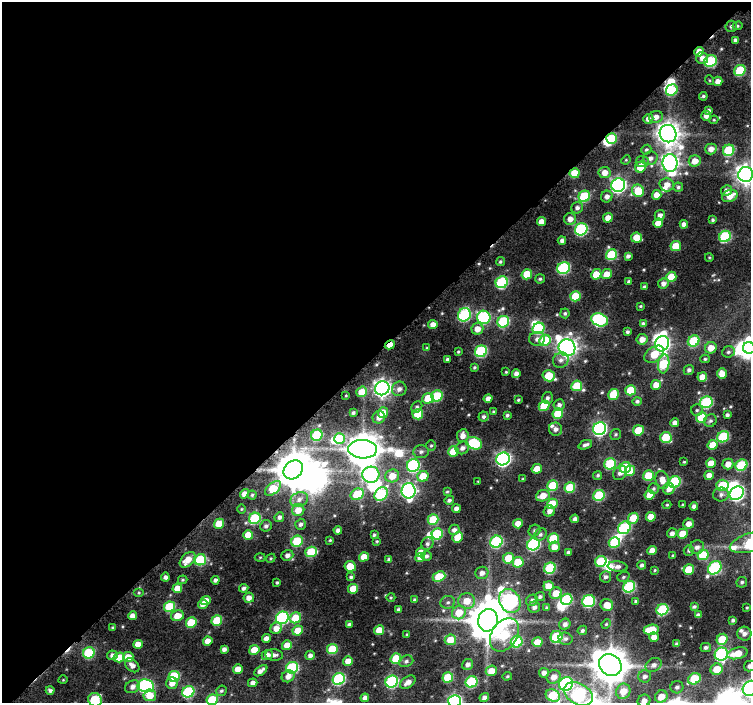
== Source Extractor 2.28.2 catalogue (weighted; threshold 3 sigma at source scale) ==
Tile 1 of 2 x 2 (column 1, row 1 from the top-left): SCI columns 17-765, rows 767-1467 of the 1531 x 1530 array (HDU 1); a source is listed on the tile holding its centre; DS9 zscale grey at full resolution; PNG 753 x 705 px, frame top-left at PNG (2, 2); each listed source drawn as its Kron ellipse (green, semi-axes under 4 px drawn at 4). Shown black and unused: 50% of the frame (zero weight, under 8 of 15 exposures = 4% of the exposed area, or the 3 px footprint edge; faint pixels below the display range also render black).
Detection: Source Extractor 2.28.2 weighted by HDU 2 'WHT'; one run over the whole footprint, this tile lists its part. Background 0.176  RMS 0.023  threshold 0.0926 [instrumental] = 3 sigma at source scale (4.09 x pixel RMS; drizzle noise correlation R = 1.36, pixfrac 0.8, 0.0396/0.0396 arcsec/px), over >= 5 px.
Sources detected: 412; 18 inside a brighter object's white glare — neither listed nor drawn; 3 inside a brighter listed object's ellipse — not listed separately; the other 391 listed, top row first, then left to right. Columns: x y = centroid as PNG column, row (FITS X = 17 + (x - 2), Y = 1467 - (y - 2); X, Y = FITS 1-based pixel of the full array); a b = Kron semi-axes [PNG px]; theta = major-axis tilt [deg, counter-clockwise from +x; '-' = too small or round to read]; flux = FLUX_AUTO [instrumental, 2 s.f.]
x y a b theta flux
731 26 6 5 - 5
738 26 5 4 - 2.7
736 40 4 4 - 7.3
699 52 5 4 - 22
702 58 6 5 - 12
710 61 6 5 - 160
740 70 6 5 - 100
709 80 5 3 - 1.8
718 81 5 4 - 13
672 90 6 5 - 98
703 96 4 4 - 3.8
709 110 4 4 - 5
706 116 5 5 - 12
656 117 7 6 - 13
648 119 5 5 - 9.5
714 120 4 4 - 2
668 134 9 8 - 2000
612 138 5 5 - 80
711 149 6 5 - 14
646 150 5 4 - 3.5
729 150 6 5 - 120
650 158 7 6 - 9.4
626 160 5 4 - 2.1
642 161 6 5 - 7.5
695 161 6 5 - 21
670 163 9 7 89 920
640 167 5 5 - 36
575 173 5 5 - 49
605 173 6 5 - 18
746 174 7 7 - 1400
618 185 7 6 - 560
667 185 7 7 - 16
678 187 5 4 - 3.7
638 191 6 5 - 65
726 191 5 5 - 11
657 195 5 4 - 18
584 196 6 5 - 130
730 196 8 6 20 24
607 197 6 5 - 9
577 208 6 5 - 7.2
660 215 5 5 - 8.7
608 218 5 4 - 21
570 219 6 6 - 14
713 220 3 3 - 2.9
541 222 4 4 - 18
658 223 5 4 - 27
684 224 4 4 - 11
581 229 6 6 - 240
725 236 6 5 - 170
636 238 5 5 - 40
562 240 4 4 - 7
676 246 5 5 - 49
611 255 6 5 - 110
628 256 4 4 - 6.5
709 257 4 3 - 1.7
500 262 4 4 - 3.1
564 268 6 5 - 210
527 274 5 5 - 51
596 274 5 5 - 38
607 274 5 5 - 24
671 277 5 5 - 46
540 279 5 4 - 3.6
502 282 6 5 - 200
629 282 4 3 - 4
663 284 5 5 - 9.4
645 287 3 3 - 4.7
575 296 5 5 - 65
640 306 4 3 - 2.4
565 313 5 4 - 3.7
464 315 7 6 - 240
484 317 7 6 - 250
599 320 9 6 -20 270
503 322 6 5 - 160
643 324 4 4 - 5.4
433 325 4 4 - 15
539 328 6 5 - 120
477 329 6 5 - 19
627 332 4 3 - 4.5
537 339 8 7 - 8.9
642 339 5 5 - 16
545 340 6 5 - 95
694 341 6 5 - 94
662 344 8 6 63 560
390 345 5 3 - 21
427 348 4 3 - 1.8
567 348 8 8 - 1200
711 348 6 5 - 23
749 348 6 6 - 480
481 351 6 5 - 190
458 352 4 3 - 2.3
728 352 6 5 - 4.8
654 354 11 7 35 58
447 359 4 3 - 4.2
705 359 4 4 - 3.1
561 360 8 7 - 8.5
664 364 9 5 83 120
474 367 3 3 - 3
689 370 5 5 - 5.5
506 372 3 3 - 1.9
516 374 4 4 - 10
722 374 5 5 - 22
549 376 6 5 - 75
702 377 5 4 - 20
656 385 5 4 - 24
577 386 5 5 - 73
382 388 7 7 - 930
399 389 7 7 - 8.6
631 390 5 5 - 58
362 392 5 5 - 31
613 394 5 5 - 55
346 395 3 2 - 1.5
437 396 6 5 - 110
428 398 5 5 - 61
547 398 6 5 - 5.5
488 399 4 4 - 12
518 400 3 3 - 2.8
637 401 5 4 - 4.3
706 402 6 6 - 190
559 405 5 5 - 7.5
544 406 6 5 - 59
417 407 6 5 - 4.1
697 410 6 5 - 3.5
493 411 4 3 - 1.9
383 412 5 5 - 26
353 413 3 3 - 4
418 414 5 5 - 60
558 414 5 5 - 73
507 415 4 3 - 3.7
727 415 4 4 - 4.8
379 417 6 6 - 12
483 417 5 5 - 4.4
701 417 5 5 - 71
710 421 7 6 - 5.1
675 423 4 4 - 12
555 429 7 6 - 9.5
600 429 7 6 - 420
638 430 5 5 - 59
616 434 5 5 - 3.3
317 435 6 5 - 120
463 436 6 6 - 14
666 437 5 5 - 72
723 437 6 5 - 140
339 439 5 5 - 88
474 443 8 6 -21 130
585 445 7 4 22 5.8
713 445 5 5 - 37
431 446 5 5 - 3.6
462 448 7 6 - 9.2
363 449 14 9 -4 4800
421 452 7 6 - 6.5
453 452 5 5 - 50
503 459 7 6 - 520
684 462 4 3 - 2.1
711 463 5 4 - 27
610 464 6 5 - 120
728 464 5 5 - 17
413 465 6 6 - 270
741 465 6 5 - 140
625 468 6 5 - 96
537 469 5 4 - 23
293 470 10 8 43 5500
630 471 5 4 - 38
620 473 8 6 47 9.2
371 475 8 8 - 260
598 475 5 4 - 3.5
709 475 5 4 - 15
392 476 7 6 - 29
423 476 6 5 - 49
648 476 5 5 - 72
523 479 4 3 - 1.9
662 480 9 6 -73 19
478 481 3 2 - 1.4
675 482 6 5 - 180
722 485 6 5 - 94
553 486 5 5 - 86
570 487 5 5 - 64
273 488 9 5 40 68
654 488 5 5 - 4.1
669 489 6 5 - 14
408 491 8 7 - 520
447 492 4 3 - 2.3
737 493 8 6 43 420
244 494 5 4 - 12
357 494 7 5 33 73
381 494 7 6 - 140
252 495 4 4 - 3
599 495 6 5 - 130
650 495 5 4 - 27
721 495 8 7 - 7.9
543 496 7 5 21 25
299 499 9 7 26 12
449 500 5 4 - 5
552 504 5 5 - 57
667 505 4 3 - 2.3
682 505 3 2 - 2.5
694 506 4 4 - 6.7
241 509 4 3 - 1.8
456 509 4 4 - 9.5
298 510 6 6 - 24
549 511 6 5 - 11
279 517 5 4 - 6.5
651 517 5 4 - 29
255 518 6 5 - 150
633 518 6 5 - 48
575 519 4 4 - 7.1
433 520 5 5 - 78
219 524 5 5 - 40
301 524 5 5 - 6.4
518 524 5 4 - 24
689 524 5 5 - 14
266 526 6 5 - 6
624 528 7 5 44 200
338 530 4 4 - 7.5
454 530 5 5 - 8.4
534 531 6 5 - 4.3
672 533 5 4 - 8.2
437 534 6 5 - 110
540 534 7 5 44 5.2
682 534 5 5 - 34
248 535 5 5 - 37
374 535 3 3 - 3.3
457 537 6 5 - 29
553 538 5 5 - 74
330 540 3 3 - 2.2
297 541 6 5 - 110
377 541 3 3 - 2
496 542 6 6 - 220
614 542 5 5 - 87
750 542 21 9 17 140
427 543 6 6 - 5.5
533 544 6 6 - 250
554 547 5 5 - 20
697 547 7 6 - 8.6
689 550 5 5 - 4.1
652 551 5 4 - 21
311 552 6 5 - 89
421 552 5 4 - 16
568 552 4 3 - 5.2
287 555 6 5 - 8.5
703 555 5 5 - 80
426 556 5 5 - 5.2
673 556 3 3 - 3.4
260 557 5 3 - 2.1
364 557 5 4 - 24
271 558 5 3 - 2.3
420 558 5 4 - 14
508 558 5 5 - 50
389 559 3 3 - 3.7
188 560 9 6 45 29
200 560 6 5 - 140
601 561 6 5 - 110
518 562 5 5 - 64
642 565 4 4 - 5
350 566 6 5 - 39
618 567 10 5 -6 7.4
550 568 6 5 - 160
715 568 7 6 - 240
655 570 3 3 - 2
689 570 5 5 - 53
482 573 6 6 - 11
165 577 4 4 - 7
351 577 4 4 - 3.6
439 577 6 5 - 64
605 577 6 5 - 6.3
623 577 6 5 - 3.7
183 580 4 3 - 2.6
215 580 4 3 - 6.3
277 582 3 3 - 2.9
742 582 5 5 - 4.2
548 586 5 5 - 28
629 587 6 5 - 200
177 588 5 4 - 26
244 588 4 4 - 6
353 589 5 4 - 35
139 592 5 3 - 2.5
556 593 6 5 - 26
391 597 4 3 - 2
540 597 5 4 - 4.5
249 598 5 5 - 13
567 599 6 5 - 170
206 600 5 4 - 19
414 600 4 3 - 3.6
532 600 6 5 - 6.9
467 601 8 7 - 32
510 601 13 10 -60 530
589 601 6 6 - 210
636 601 4 3 - 3.5
448 602 7 6 - 5.8
203 604 5 4 - 14
607 605 6 6 - 25
170 607 5 5 - 110
534 607 6 5 - 7.9
694 607 4 3 - 3.3
547 608 3 3 - 3.2
747 608 3 2 - 1.9
398 610 4 3 - 4.5
662 610 6 5 - 170
459 613 7 6 - 40
698 615 4 4 - 6.5
132 616 4 4 - 13
177 616 6 5 - 26
282 618 6 6 - 300
295 618 6 5 - 54
217 620 5 5 - 69
488 620 11 10 - 6400
733 620 4 3 - 4.3
191 622 5 5 - 76
349 624 4 3 - 4.4
565 624 6 5 - 7.9
606 624 5 4 - 2.5
112 628 3 3 - 2.4
276 628 6 5 - 18
298 630 5 5 - 36
379 630 5 4 - 36
582 630 5 4 - 4.3
651 630 8 5 7 70
407 634 4 3 - 2
744 634 7 7 - 9.3
504 635 18 12 57 120
556 637 6 6 - 140
654 637 5 5 - 16
266 638 4 4 - 12
565 639 7 6 - 5.5
722 639 6 5 - 58
450 640 6 5 - 42
208 641 5 4 - 18
517 642 6 5 - 120
537 642 5 5 - 38
138 644 5 4 - 22
677 644 4 3 - 5.8
287 645 5 5 - 23
706 647 5 4 - 5.9
224 649 4 4 - 7.4
332 649 5 5 - 82
254 650 5 5 - 40
89 653 6 5 - 140
737 653 10 5 14 36
721 654 7 6 - 290
112 655 5 5 - 7.5
267 655 5 5 - 15
274 655 9 5 -6 7.1
310 655 5 4 - 7.8
119 657 5 5 - 36
128 657 5 5 - 26
396 659 5 5 - 76
348 661 5 4 - 18
406 661 7 5 20 5.7
468 664 6 5 - 9.1
132 665 8 5 -42 11
610 665 12 10 -41 5100
654 665 8 6 32 8.5
750 666 6 5 - 8.3
292 668 6 5 - 200
238 669 5 4 - 19
717 669 6 5 - 38
261 671 7 4 36 11
491 671 6 5 - 26
544 673 5 4 - 10
174 676 6 5 - 120
288 676 6 5 - 12
507 676 5 4 - 2.5
645 676 6 6 - 7.3
448 677 5 5 - 88
554 677 7 6 - 18
339 679 6 5 - 230
694 679 6 5 - 96
63 680 4 3 - 1.5
392 682 6 6 - 240
408 682 8 5 35 13
471 682 6 5 - 160
172 683 6 6 - 16
253 683 5 4 - 11
566 684 7 6 - 320
146 686 8 6 -13 360
132 687 8 6 28 9.8
677 687 6 6 - 6.7
750 688 8 7 - 620
50 690 4 4 - 5
221 691 5 5 - 3.6
623 691 8 7 - 33
188 692 6 5 - 200
578 694 15 10 -30 300
150 695 6 6 - 28
553 696 7 6 - 88
661 696 6 6 - 28
484 697 5 4 - 8.5
365 698 4 4 - 9.1
95 700 7 6 - 110
212 700 5 5 - 94
454 701 6 6 - 430
644 701 6 6 - 13
Overlapping masked pixels (flux is a lower limit): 6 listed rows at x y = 699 52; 612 138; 575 173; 390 345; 293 470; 89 653
Isophote crosses this tile's border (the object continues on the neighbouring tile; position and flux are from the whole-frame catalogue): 11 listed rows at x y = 746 174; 749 348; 750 542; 610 665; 750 666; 750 688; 578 694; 95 700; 212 700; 454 701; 644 701